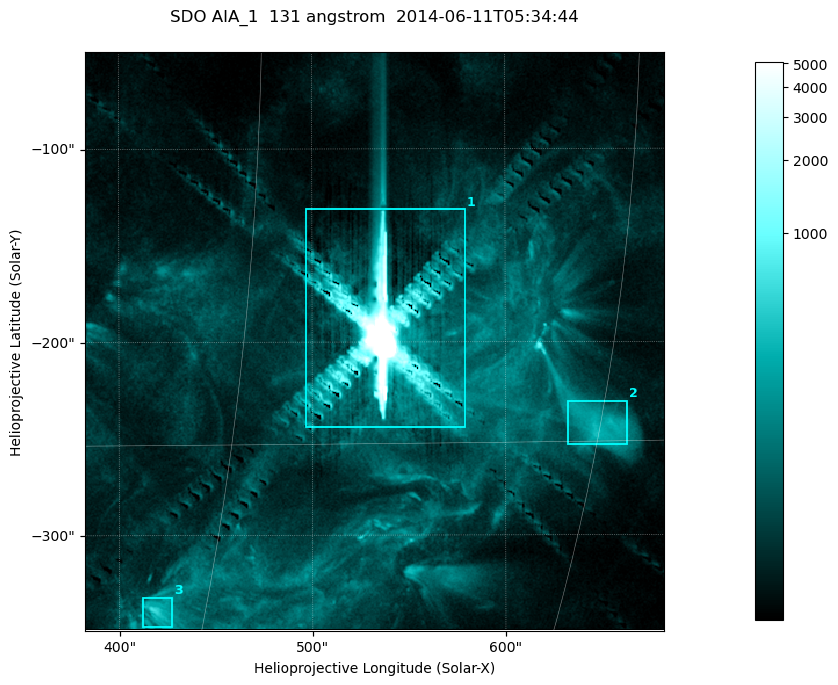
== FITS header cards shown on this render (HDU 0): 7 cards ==
TELESCOP= 'SDO     '           /
INSTRUME= 'AIA_1   '           /
WAVELNTH=                  131 /
WAVEUNIT= 'angstrom'           /
DATE-OBS= '2014-06-11T05:34:44.62' /
CTYPE1  = 'HPLN-TAN'           /
CTYPE2  = 'HPLT-TAN'           /

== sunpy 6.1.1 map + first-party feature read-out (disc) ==
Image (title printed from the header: SDO AIA_1  131 angstrom  2014-06-11T05:34:44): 499 x 499 px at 0.601 arcsec/px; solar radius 945 arcsec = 1573 px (partial field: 3.2% of the solar disc is inside the frame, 100% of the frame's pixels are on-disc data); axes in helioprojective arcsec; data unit not stated in the header (colour bar unlabelled)
Orientation: roll -0.139 deg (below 1 deg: not rotated)
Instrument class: DISC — disc imager (sunpy class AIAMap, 131 A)
Bright regions (active regions / flare kernels): reference = the on-disc median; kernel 5 px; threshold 5 sigma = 173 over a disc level ~40.9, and >= 1.15x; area >= 249 px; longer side >= 6 px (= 3.6 arcsec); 3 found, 3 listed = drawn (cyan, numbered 1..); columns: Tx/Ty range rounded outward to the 2 arcsec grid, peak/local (2 s.f.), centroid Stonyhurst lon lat
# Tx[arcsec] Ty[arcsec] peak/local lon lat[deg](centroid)
1 496..580 -246..-130 6449 +35 -12
2 632..664 -254..-230 9 +45 -14
3 412..428 -348..-332 13 +28 -21